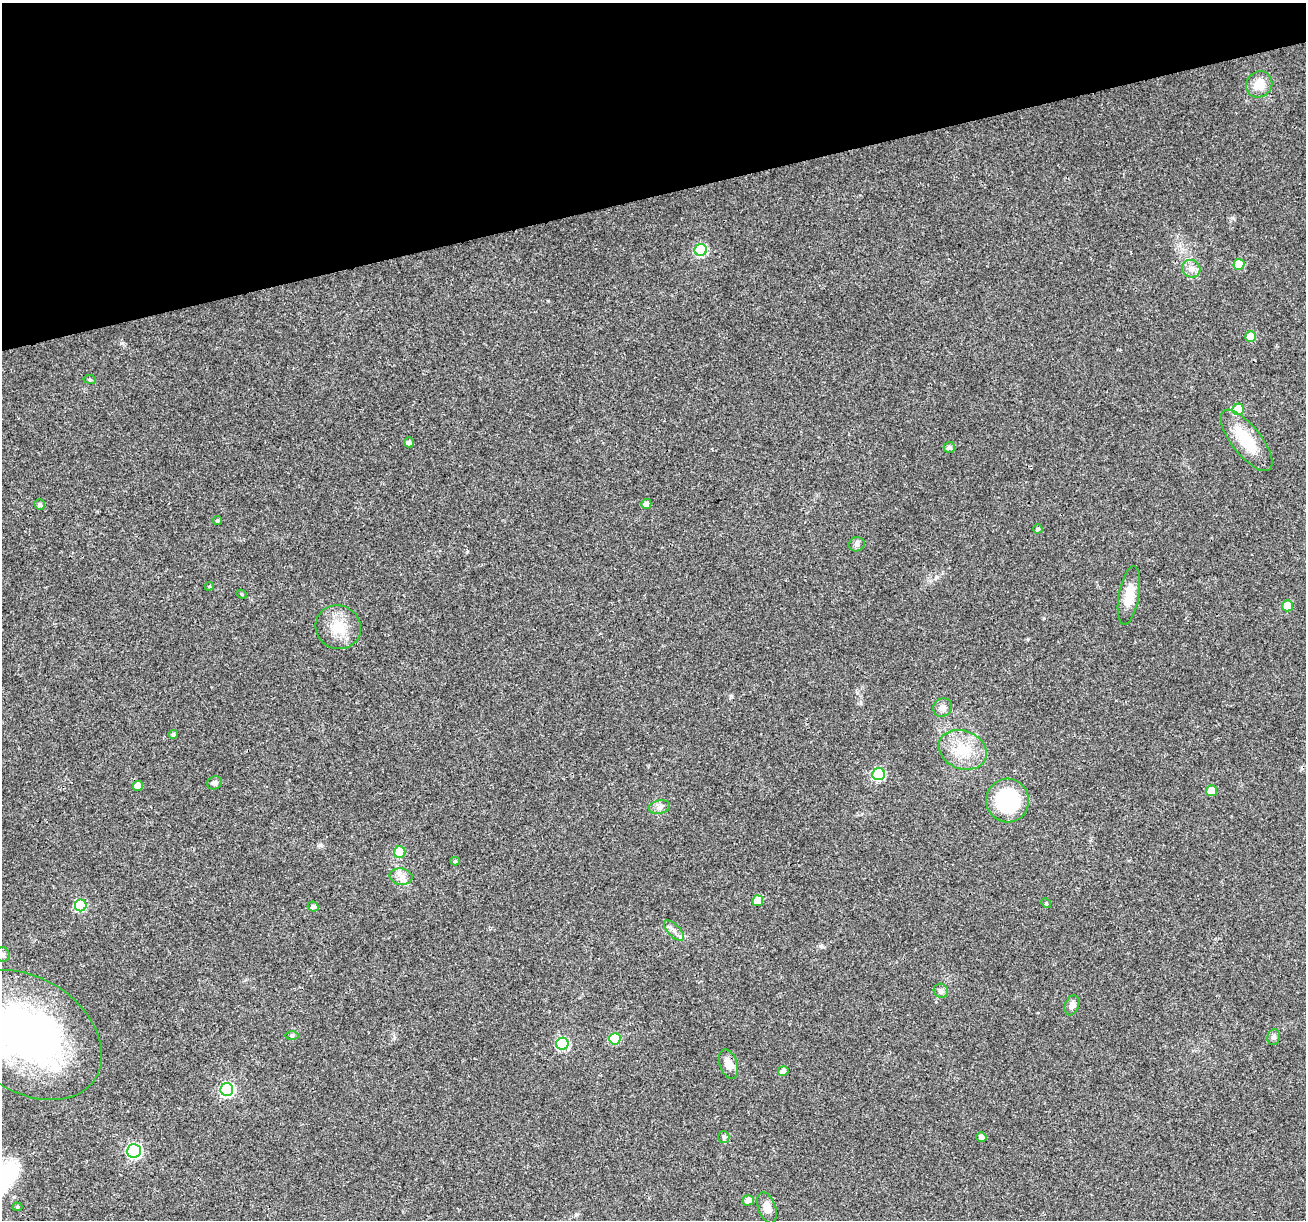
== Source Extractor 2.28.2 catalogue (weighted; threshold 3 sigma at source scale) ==
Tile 3 of 4 x 4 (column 3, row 1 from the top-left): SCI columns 2612-3915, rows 3757-4974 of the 5220 x 5027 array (HDU 1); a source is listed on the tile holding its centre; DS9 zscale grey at full resolution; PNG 1308 x 1222 px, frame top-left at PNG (2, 3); each listed source drawn as its Kron ellipse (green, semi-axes under 4 px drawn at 4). Shown black and unused: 16% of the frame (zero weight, under 3 of 4 exposures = <1% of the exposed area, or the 3 px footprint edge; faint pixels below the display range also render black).
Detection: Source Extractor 2.28.2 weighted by HDU 2 'WHT'; one run over the whole footprint, this tile lists its part. Background 0.0215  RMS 0.003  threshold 0.0133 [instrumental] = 3 sigma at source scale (4.5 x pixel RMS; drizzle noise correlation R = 1.50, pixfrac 1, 0.0396/0.0396 arcsec/px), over >= 5 px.
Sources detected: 54; all 54 listed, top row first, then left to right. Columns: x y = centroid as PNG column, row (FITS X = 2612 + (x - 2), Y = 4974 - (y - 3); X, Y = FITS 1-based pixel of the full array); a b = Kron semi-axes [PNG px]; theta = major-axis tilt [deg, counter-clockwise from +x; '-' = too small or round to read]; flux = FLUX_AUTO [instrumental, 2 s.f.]
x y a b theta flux
1259 84 14 12 46 4.3
701 250 6 6 - 24
1239 264 5 5 - 6.8
1191 269 9 8 - 1.6
1251 337 5 5 - 5.7
90 379 6 3 -8 0.36
1238 409 6 5 - 10
1247 440 37 14 -52 11
409 442 5 4 - 1.2
949 447 5 5 - 0.95
40 504 5 5 - 0.8
646 504 5 5 - 1.9
217 521 4 4 - 0.47
1038 529 4 4 - 0.81
857 544 8 7 - 0.9
209 586 4 4 - 0.36
242 594 5 4 - 0.41
1129 595 29 10 80 5.1
1287 606 5 5 - 5.3
338 627 23 21 -32 7.4
942 708 10 8 45 1.5
173 734 4 4 - 0.67
963 750 25 19 -21 8.8
879 774 6 6 - 23
214 783 7 6 - 1
138 786 5 5 - 2.6
1211 791 5 5 - 4.3
1008 801 22 21 - 22
659 807 11 6 10 1.2
400 852 6 5 - 8.5
455 861 5 4 - 0.48
401 877 11 8 -9 1.9
758 901 5 5 - 5.5
1046 903 5 4 - 0.36
81 905 6 6 - 19
313 907 5 4 - 0.92
674 930 13 6 -46 1.5
3 955 7 7 - 1
941 991 7 6 - 1
1072 1005 10 7 70 1.6
28 1035 80 57 -34 110
292 1035 6 4 0 0.49
1274 1037 8 6 81 0.77
615 1039 6 5 - 13
562 1044 6 6 - 26
728 1064 15 8 -70 2.6
783 1071 5 5 - 1.6
227 1090 6 6 - 38
724 1137 6 5 - 0.59
981 1137 5 5 - 1.1
134 1151 7 7 - 52
748 1200 5 5 - 1.8
18 1207 5 4 - 0.38
767 1208 16 8 -71 2.3
Overlapping masked pixels (flux is a lower limit): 1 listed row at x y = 728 1064
Isophote crosses this tile's border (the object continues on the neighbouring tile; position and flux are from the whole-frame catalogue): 2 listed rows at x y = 3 955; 28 1035
Unlisted compact peaks at least as high as the median listed source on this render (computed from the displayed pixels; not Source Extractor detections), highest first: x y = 121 343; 320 845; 731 696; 467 552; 937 577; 821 946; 1028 639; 1232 218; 1044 618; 548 301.